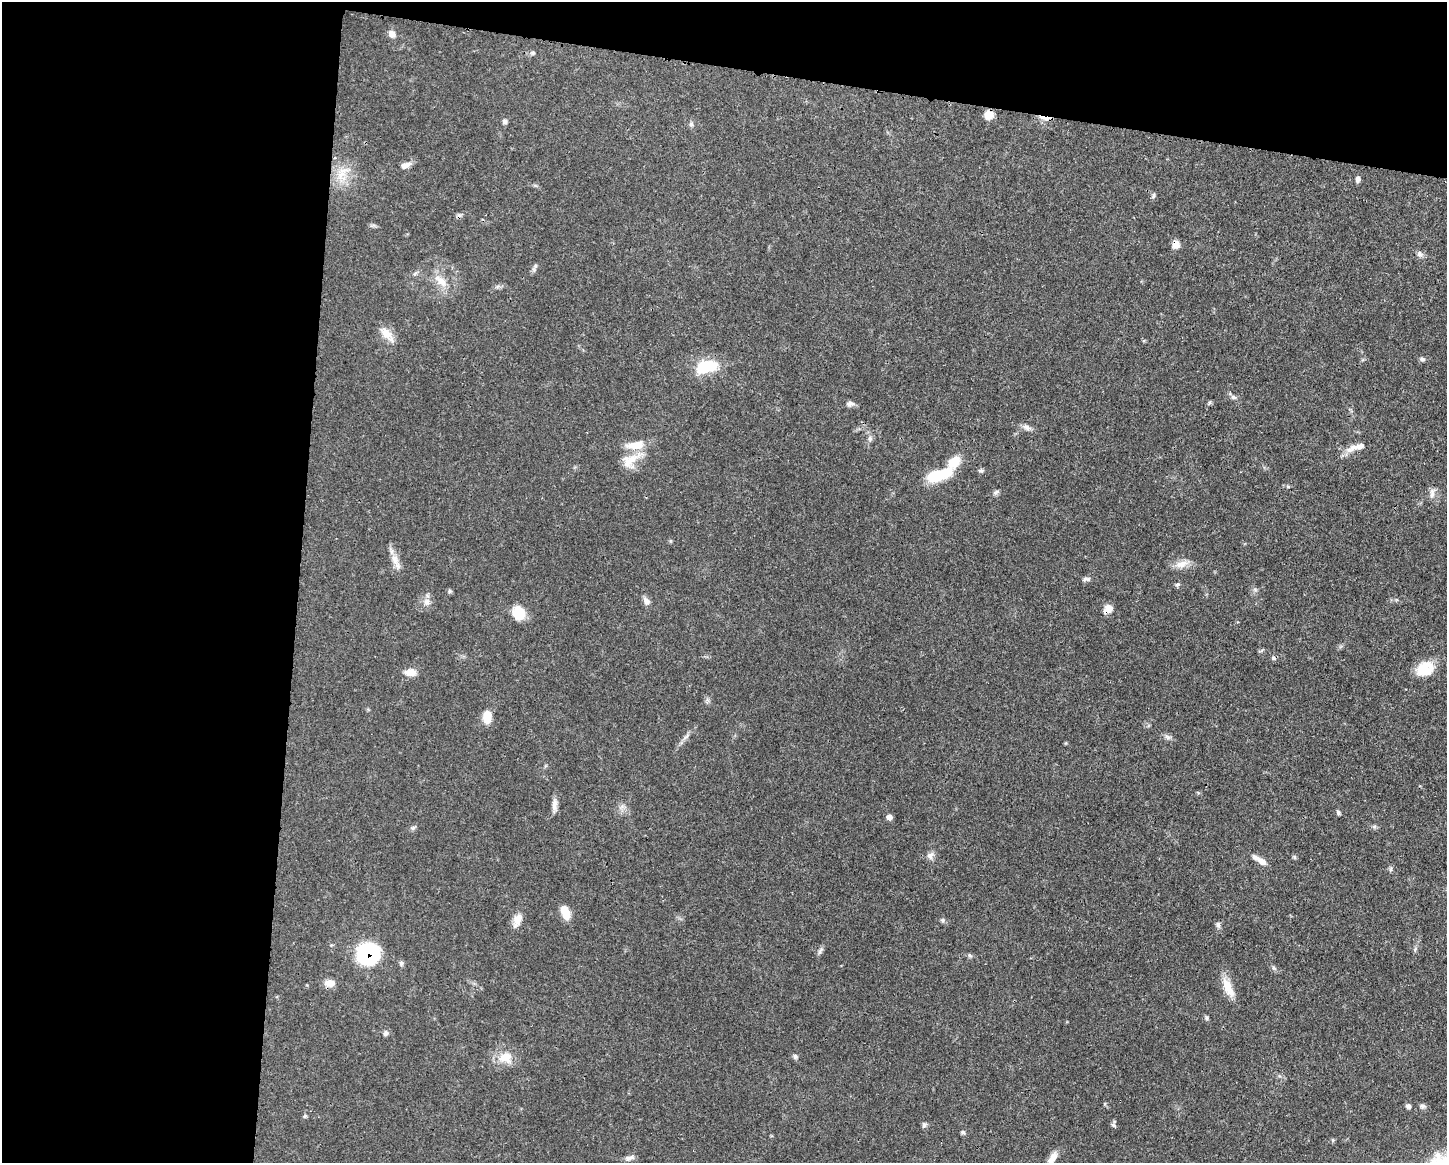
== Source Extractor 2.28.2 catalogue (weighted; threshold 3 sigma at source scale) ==
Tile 1 of 3 x 4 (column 1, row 1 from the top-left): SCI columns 112-1556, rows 3490-4650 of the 4670 x 4657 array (HDU 1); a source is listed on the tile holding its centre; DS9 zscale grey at full resolution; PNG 1449 x 1165 px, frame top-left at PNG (2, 2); no overlay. Shown black and unused: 27% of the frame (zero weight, under 3 of 4 exposures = <1% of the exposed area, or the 3 px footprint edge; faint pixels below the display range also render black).
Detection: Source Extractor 2.28.2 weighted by HDU 2 'WHT'; one run over the whole footprint, this tile lists its part. Background 0.0551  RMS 0.0033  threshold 0.0148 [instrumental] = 3 sigma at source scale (4.5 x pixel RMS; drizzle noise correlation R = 1.50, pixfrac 1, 0.05/0.05 arcsec/px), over >= 5 px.
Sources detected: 80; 2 inside a brighter object's white glare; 1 cosmic-ray / hot-pixel residue — not listed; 2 inside a brighter listed object's ellipse — not listed separately; the other 75 listed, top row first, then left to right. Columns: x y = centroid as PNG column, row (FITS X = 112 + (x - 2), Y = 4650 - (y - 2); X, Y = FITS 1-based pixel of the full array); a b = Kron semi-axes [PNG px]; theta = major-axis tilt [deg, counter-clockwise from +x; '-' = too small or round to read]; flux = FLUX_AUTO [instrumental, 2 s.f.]
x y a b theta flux
392 34 9 8 - 1.8
533 53 7 5 0 0.63
989 115 9 9 - 3.3
1045 118 19 4 -8 1.8
504 122 6 6 - 0.79
691 124 6 6 - 0.66
405 165 13 7 20 1.9
341 175 19 10 57 4.9
1358 179 7 5 -90 1
1154 195 6 4 88 0.56
1176 244 8 7 - 2.7
1420 254 9 7 -85 1.1
535 266 6 4 72 0.52
441 281 22 9 -42 4.4
387 334 23 9 -48 4
1422 359 7 5 -23 0.73
707 367 26 14 13 12
1233 397 8 6 -16 0.85
1209 403 6 4 71 0.44
850 404 11 7 -2 1.3
1026 427 11 7 -22 1.4
870 438 8 6 -70 0.92
1360 446 28 8 18 3.8
631 459 31 11 32 6
954 462 21 13 54 5.9
981 471 7 5 -1 0.64
936 476 25 13 9 10
996 492 9 5 38 0.78
1432 493 15 6 80 1.6
395 559 18 8 -79 3.2
1181 564 18 9 17 3.2
1085 579 8 6 33 0.86
1177 584 7 5 34 0.59
450 591 6 5 - 0.53
646 601 11 8 -54 1.5
427 602 10 8 -66 1.8
1108 609 11 8 39 2.7
518 613 16 13 -71 6.1
1422 668 26 14 35 6.7
410 672 15 10 0 2.9
487 716 13 9 86 4.9
686 737 13 4 41 1.3
1168 737 10 5 -33 0.96
554 804 17 6 86 1.8
1338 812 6 5 - 0.57
889 817 7 6 - 1.2
413 828 7 5 44 0.67
930 856 10 9 - 1.4
1294 857 5 5 - 0.5
1262 861 15 7 -34 2.3
1391 869 7 4 89 0.59
565 912 14 7 -67 5.7
517 920 20 10 69 3
942 920 6 5 - 0.58
1218 925 8 6 76 0.82
821 950 11 5 57 0.93
368 954 20 19 - 28
970 956 6 4 -19 0.55
401 963 7 5 -88 0.67
1274 968 7 4 -70 0.54
330 983 14 9 -6 2.5
1228 988 26 10 -65 5.4
1206 1018 6 5 - 0.57
386 1033 7 6 - 0.87
795 1056 7 5 -69 0.63
505 1057 20 16 9 5.5
1408 1106 6 6 - 0.86
1422 1106 7 6 - 0.84
305 1116 6 4 44 0.48
924 1125 8 6 74 0.73
1113 1125 8 4 -43 0.6
963 1132 6 5 - 0.55
1333 1140 6 4 -72 0.38
629 1158 14 6 15 1.3
1052 1158 17 8 55 3
Overlapping masked pixels (flux is a lower limit): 5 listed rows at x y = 1045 118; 1176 244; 954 462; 1108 609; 368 954
Isophote crosses this tile's border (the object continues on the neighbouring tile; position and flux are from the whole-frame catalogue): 1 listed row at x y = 1052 1158